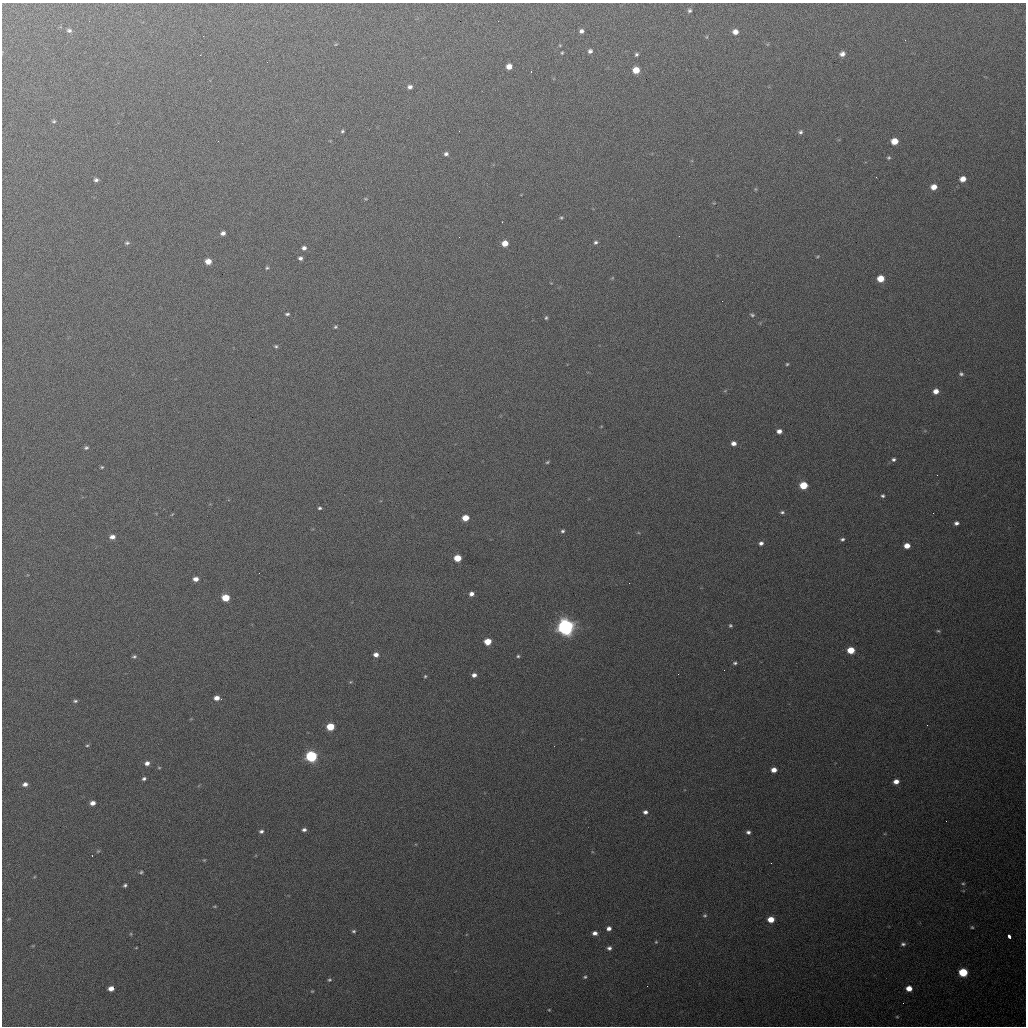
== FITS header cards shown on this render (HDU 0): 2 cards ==
NAXIS1  =                 1024 / length of data axis 1
NAXIS2  =                 1024 / length of data axis 2

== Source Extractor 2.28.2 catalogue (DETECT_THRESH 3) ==
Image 1024 x 1024 px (HDU 0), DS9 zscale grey, 1 PNG px = 1 image px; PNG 1028 x 1028 px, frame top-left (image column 1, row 1024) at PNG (2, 3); no overlay
Background 702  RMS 20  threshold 60.8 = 3 sigma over >= 5 px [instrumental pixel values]
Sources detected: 130; all 130 listed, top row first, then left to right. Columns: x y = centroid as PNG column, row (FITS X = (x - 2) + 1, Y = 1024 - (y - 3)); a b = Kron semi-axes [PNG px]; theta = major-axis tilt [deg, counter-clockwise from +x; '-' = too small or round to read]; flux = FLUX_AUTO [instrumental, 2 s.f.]
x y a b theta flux
689 10 5 4 - 2600
69 30 6 5 - 3400
581 31 4 4 - 4000
735 32 5 5 - 8500
336 44 5 3 - 1100
560 45 5 3 - 1200
590 51 5 5 - 4000
562 53 5 4 - 1400
636 54 4 4 - 2400
842 54 6 5 - 6700
509 66 5 5 - 12000
636 70 5 5 - 22000
531 71 2 2 - 1000
410 87 5 4 - 4400
54 121 5 4 - 1900
342 131 4 4 - 2100
459 131 3 2 - 1500
800 132 6 5 - 2900
894 141 5 5 - 20000
446 154 5 4 - 3700
889 158 5 4 - 1900
963 179 5 5 - 11000
96 180 5 5 - 3400
934 187 5 5 - 12000
755 189 6 4 -90 1400
366 199 4 2 - 1200
561 218 4 4 - 1600
502 222 2 2 - 880
223 233 5 4 - 4800
595 242 5 5 - 2700
127 243 6 5 - 2800
505 243 5 5 - 16000
304 248 5 5 - 4400
818 256 5 3 - 1300
300 258 5 4 - 3500
208 261 5 5 - 13000
267 268 5 4 - 1900
612 278 5 3 - 1100
881 279 5 5 - 26000
287 314 5 3 - 2400
752 315 6 5 - 2400
546 318 5 4 - 2100
335 327 4 4 - 2000
276 346 5 5 - 2000
787 364 3 3 - 1600
961 374 6 5 - 2700
936 391 5 5 - 10000
779 431 5 4 - 6800
734 443 5 4 - 6800
86 448 5 4 - 2500
893 459 5 4 - 3100
547 462 6 4 28 1800
102 467 4 4 - 1500
937 475 2 2 - 600
803 485 5 5 - 39000
883 496 4 4 - 2300
320 508 4 3 - 2100
782 512 5 4 - 2500
933 513 2 2 - 560
465 518 5 5 - 20000
956 523 4 4 - 4000
563 531 5 4 - 2500
112 537 6 5 - 7000
842 539 5 4 - 2600
761 543 5 4 - 4200
907 546 5 4 - 13000
457 558 5 5 - 27000
196 579 5 4 - 7900
629 583 2 2 - 920
471 594 5 4 - 6000
226 598 6 5 - 34000
730 625 4 4 - 2100
565 627 7 6 - 680000
938 631 5 4 - 1800
488 642 5 5 - 24000
851 650 5 5 - 29000
376 655 5 4 - 6900
134 656 5 4 - 2500
518 656 5 4 - 2000
735 663 5 4 - 2400
474 675 4 4 - 5200
425 676 4 3 - 1500
350 682 5 4 - 1300
217 698 6 4 -4 8800
75 701 6 4 8 2400
927 725 2 2 - 780
330 727 5 5 - 38000
87 745 5 4 - 1600
311 756 6 6 - 160000
147 763 5 5 - 5700
159 768 5 3 - 1200
774 770 5 4 - 10000
144 779 4 3 - 2600
896 782 5 4 - 9000
25 784 5 4 - 5100
93 803 5 4 - 7300
645 812 5 5 - 4400
946 821 2 2 - 720
304 830 5 4 - 3600
261 831 5 4 - 3400
748 832 4 4 - 3800
98 851 6 4 44 1500
92 856 2 2 - 770
204 860 4 3 - 1200
771 863 2 2 - 870
141 872 5 4 - 2000
963 883 5 5 - 1900
125 885 4 3 - 2400
215 906 5 3 - 1300
705 915 5 5 - 2100
771 919 5 5 - 19000
972 927 4 4 - 1700
609 928 5 4 - 5500
354 931 4 4 - 2100
595 933 5 5 - 6000
131 934 6 4 90 1500
1009 937 4 3 - 23000
656 942 5 4 - 1400
903 944 6 5 - 3200
136 948 4 2 - 980
609 948 5 5 - 3800
963 972 6 5 - 61000
585 977 5 4 - 2100
329 980 5 4 - 2000
111 988 5 4 - 9200
909 988 5 5 - 13000
312 991 4 4 - 1300
903 1003 2 2 - 890
549 1010 4 3 - 1200
897 1017 4 4 - 1200